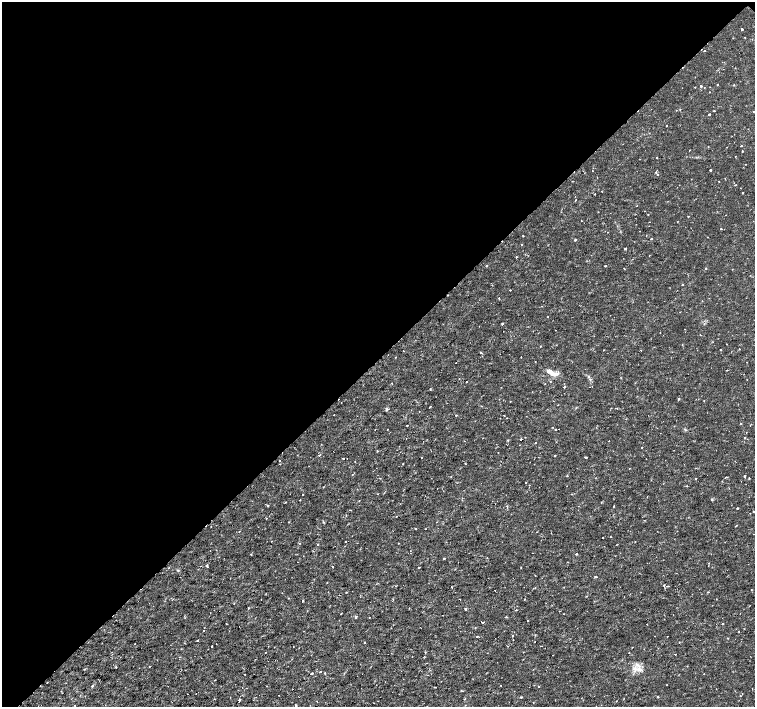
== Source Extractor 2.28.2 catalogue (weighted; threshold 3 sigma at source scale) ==
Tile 2 of 4 x 4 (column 2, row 1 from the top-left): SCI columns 1512-3016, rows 4452-5860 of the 6027 x 6019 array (HDU 1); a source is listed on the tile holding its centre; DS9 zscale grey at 2 x 2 block average (1 PNG px = mean of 2 x 2 image px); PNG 757 x 709 px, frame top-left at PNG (2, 2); no overlay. Shown black and unused: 51% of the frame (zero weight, under 2 of 3 exposures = <1% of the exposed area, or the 3 px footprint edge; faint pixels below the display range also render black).
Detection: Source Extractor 2.28.2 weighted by HDU 2 'WHT'; one run over the whole footprint, this tile lists its part. Background -9.44e-06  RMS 8.1e-04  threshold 0.00366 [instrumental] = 3 sigma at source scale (4.5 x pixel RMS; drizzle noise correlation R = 1.50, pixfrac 1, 0.0396/0.0396 arcsec/px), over >= 5 px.
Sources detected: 179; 7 cosmic-ray / hot-pixel residue — not listed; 1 inside a brighter listed object's ellipse — not listed separately; the other 171 listed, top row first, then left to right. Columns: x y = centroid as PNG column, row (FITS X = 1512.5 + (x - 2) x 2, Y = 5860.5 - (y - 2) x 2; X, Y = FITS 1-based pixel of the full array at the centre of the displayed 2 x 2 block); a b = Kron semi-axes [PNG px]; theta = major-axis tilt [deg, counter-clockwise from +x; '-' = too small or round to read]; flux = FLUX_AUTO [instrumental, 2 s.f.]
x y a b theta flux
742 29 2 2 - 0.25
704 51 2 2 - 0.12
718 84 2 2 - 0.13
734 85 3 2 - 0.092
701 86 2 2 - 0.24
695 87 2 2 - 0.12
680 109 2 2 - 0.15
714 111 2 2 - 0.22
709 114 2 2 - 0.61
666 126 2 2 - 0.35
741 146 2 2 - 0.23
742 151 2 2 - 0.17
657 157 2 2 - 0.27
710 170 2 2 - 0.4
593 171 2 2 - 0.089
656 172 2 2 - 0.3
658 175 2 2 - 0.29
719 181 2 2 - 0.094
743 193 2 2 - 0.23
594 194 2 2 - 0.082
575 200 2 2 - 0.096
648 214 2 2 - 0.16
688 216 2 2 - 0.14
582 221 2 2 - 0.085
721 229 2 2 - 0.089
640 231 2 2 - 0.079
523 236 2 2 - 0.19
651 239 2 2 - 0.16
575 240 2 2 - 0.69
522 244 2 2 - 0.2
626 248 2 2 - 0.39
516 257 3 2 - 0.091
486 266 3 2 - 0.15
605 266 2 2 - 0.16
624 268 2 2 - 0.079
706 268 2 2 - 0.15
682 284 2 2 - 0.2
499 298 3 2 - 0.092
548 317 2 2 - 0.082
502 324 2 2 - 0.23
540 346 2 2 - 0.13
603 350 2 2 - 0.077
641 350 2 2 - 0.064
697 350 2 2 - 0.082
720 350 2 2 - 0.15
403 351 2 2 - 0.12
481 352 3 2 - 0.19
521 357 2 2 - 0.089
535 361 2 2 - 0.064
552 373 7 5 -24 0.86
466 382 2 2 - 0.24
564 387 2 2 - 0.49
430 389 2 2 - 0.1
679 399 2 2 - 0.26
510 401 2 2 - 0.072
430 406 2 2 - 0.18
481 406 2 2 - 0.092
617 408 2 2 - 0.14
387 410 4 3 - 0.24
334 415 2 2 - 0.13
456 415 2 2 - 0.54
504 415 2 2 - 0.18
740 424 2 2 - 0.27
407 425 2 2 - 0.16
387 429 2 2 - 0.11
555 429 2 2 - 0.26
559 429 2 2 - 0.058
745 437 2 2 - 0.26
406 438 2 2 - 0.1
521 439 2 2 - 0.2
508 440 3 2 - 0.15
609 441 2 2 - 0.11
642 447 2 2 - 0.073
377 451 2 2 - 0.17
319 455 3 2 - 0.11
555 455 2 2 - 0.19
586 457 2 2 - 0.17
343 459 2 2 - 0.41
280 460 2 2 - 0.083
465 463 2 2 - 0.31
403 464 2 2 - 0.11
352 474 2 2 - 0.21
451 476 2 2 - 0.073
567 476 2 2 - 0.099
744 476 2 2 - 0.62
696 478 3 2 - 0.13
526 483 2 2 - 0.13
303 494 2 2 - 0.14
712 499 2 2 - 0.23
300 500 2 2 - 0.081
285 502 2 2 - 0.29
601 502 2 2 - 0.087
268 506 2 2 - 0.32
507 506 2 2 - 0.11
614 506 2 2 - 0.094
737 508 2 2 - 0.41
753 511 2 2 - 0.35
396 516 2 2 - 0.1
266 518 2 2 - 0.18
323 522 3 2 - 0.11
416 529 2 2 - 0.59
239 531 2 2 - 0.087
603 538 2 2 - 0.083
346 542 2 2 - 0.19
300 543 2 2 - 0.14
398 543 2 2 - 0.16
318 545 2 2 - 0.21
216 550 2 2 - 0.071
251 554 2 2 - 0.11
576 554 2 2 - 0.4
444 558 3 2 - 0.14
708 563 2 2 - 0.096
207 566 2 2 - 0.4
169 567 2 2 - 0.081
332 567 2 2 - 0.2
419 567 2 2 - 0.16
596 577 2 2 - 0.29
664 585 2 2 - 0.34
451 587 2 2 - 0.15
751 590 2 2 - 0.11
495 591 2 2 - 0.11
346 592 2 2 - 0.11
289 598 2 2 - 0.1
303 600 2 2 - 0.31
234 603 2 2 - 0.081
249 608 2 2 - 0.29
465 609 3 2 - 0.27
516 610 2 2 - 0.098
563 614 2 2 - 0.06
356 617 2 2 - 0.56
370 617 2 2 - 0.085
506 617 2 2 - 0.18
527 621 2 2 - 0.25
482 622 2 2 - 1.1
722 623 2 2 - 0.18
227 624 3 2 - 0.088
647 624 2 2 - 0.11
204 631 2 2 - 0.27
738 631 2 2 - 0.082
477 636 2 2 - 0.14
513 636 2 2 - 0.16
667 636 2 2 - 0.19
197 640 2 2 - 0.16
513 640 2 2 - 0.11
364 642 2 2 - 0.25
135 643 2 2 - 0.076
212 646 2 2 - 0.31
265 652 2 2 - 0.095
675 654 2 2 - 0.11
311 655 2 2 - 0.12
553 655 2 2 - 0.12
149 666 2 2 - 0.14
84 669 2 2 - 0.15
320 672 2 2 - 0.11
312 673 2 2 - 0.63
324 673 2 2 - 0.12
245 674 2 2 - 0.078
501 685 2 2 - 0.14
92 686 3 2 - 0.19
267 686 2 2 - 0.066
539 686 2 2 - 0.65
435 687 2 2 - 0.091
462 691 3 2 - 0.18
196 694 2 2 - 0.076
521 697 2 2 - 0.17
657 697 3 2 - 0.13
464 699 2 2 - 0.24
239 700 3 2 - 0.29
317 701 2 2 - 0.077
75 705 2 2 - 0.11
296 705 2 2 - 0.16
Isophote crosses this tile's border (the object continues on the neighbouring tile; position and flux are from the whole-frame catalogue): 1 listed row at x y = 753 511
Diffuse or blended objects may show on this block-average render without a row.